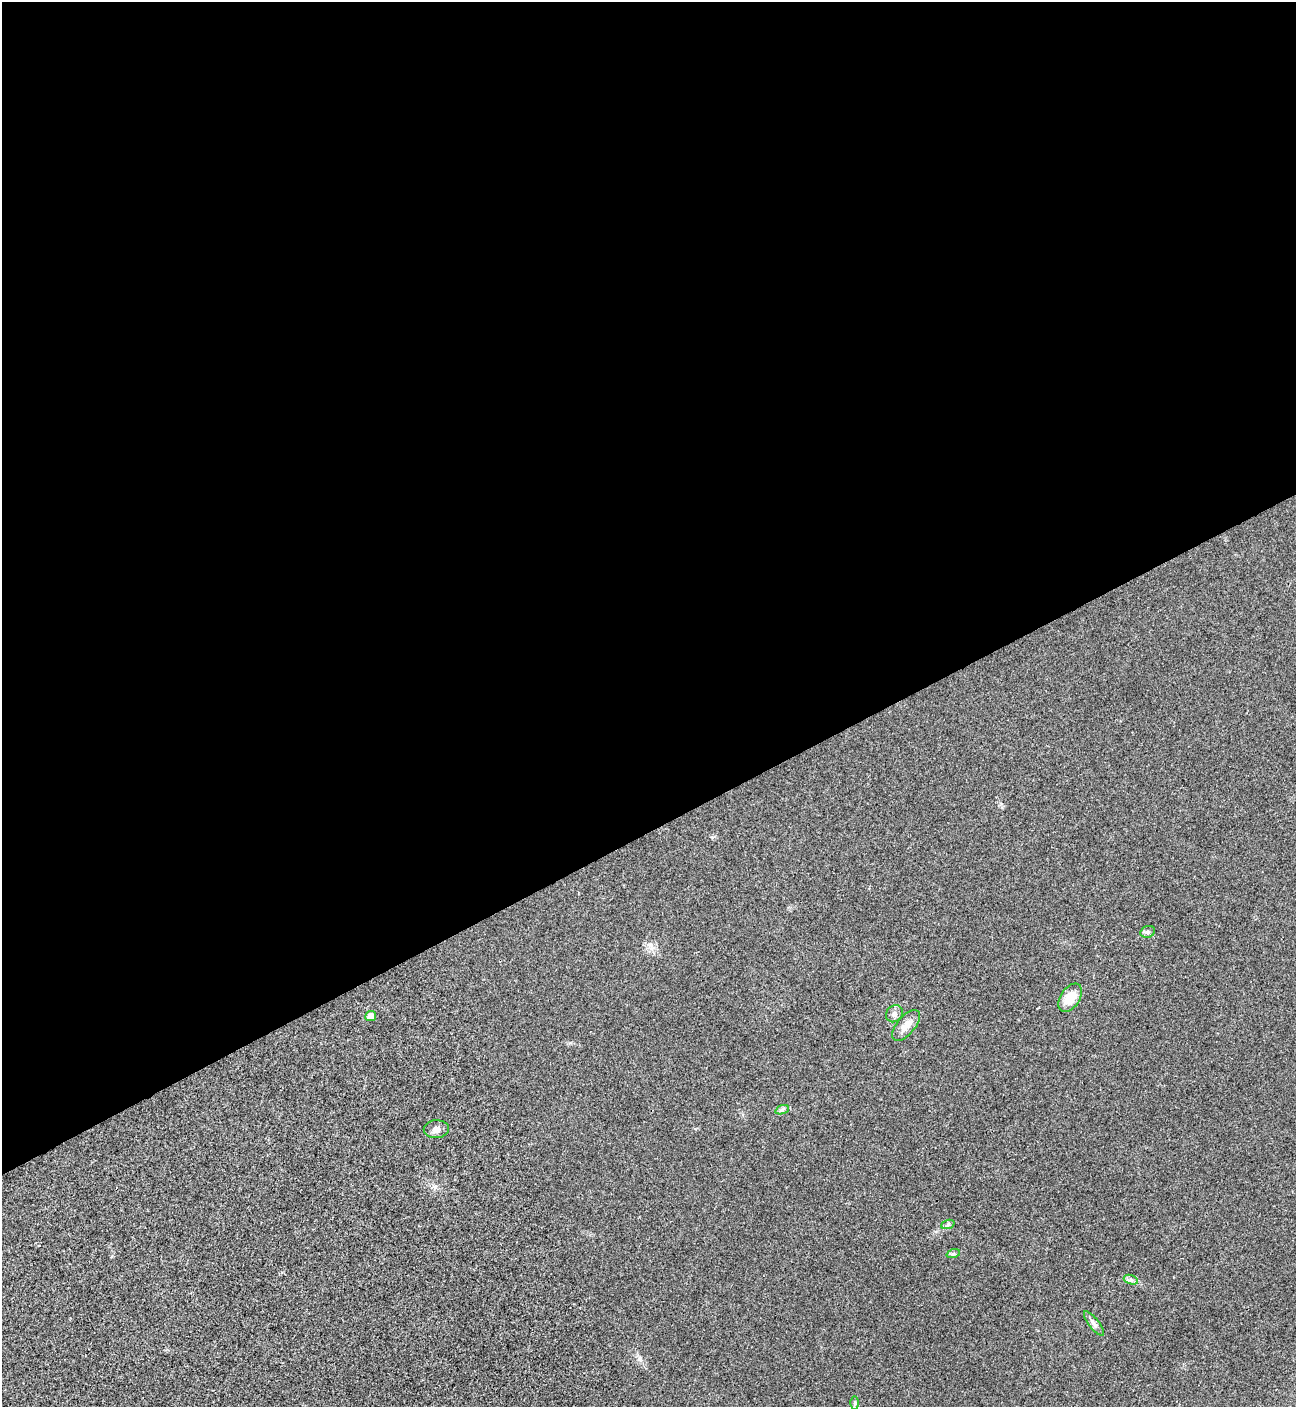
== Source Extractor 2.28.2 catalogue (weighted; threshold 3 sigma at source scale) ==
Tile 2 of 4 x 4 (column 2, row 1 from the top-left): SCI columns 1582-2875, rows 4225-5629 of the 5627 x 5637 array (HDU 1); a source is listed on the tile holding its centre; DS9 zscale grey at full resolution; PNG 1298 x 1409 px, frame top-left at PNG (2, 2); each listed source drawn as its Kron ellipse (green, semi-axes under 4 px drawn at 4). Shown black and unused: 59% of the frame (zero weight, under 3 of 4 exposures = <1% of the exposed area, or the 3 px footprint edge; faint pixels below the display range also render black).
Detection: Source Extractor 2.28.2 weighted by HDU 2 'WHT'; one run over the whole footprint, this tile lists its part. Background 0.02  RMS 0.0055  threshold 0.0248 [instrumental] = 3 sigma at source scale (4.5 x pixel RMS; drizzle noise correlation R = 1.50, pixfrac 1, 0.05/0.05 arcsec/px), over >= 5 px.
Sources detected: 12; all 12 listed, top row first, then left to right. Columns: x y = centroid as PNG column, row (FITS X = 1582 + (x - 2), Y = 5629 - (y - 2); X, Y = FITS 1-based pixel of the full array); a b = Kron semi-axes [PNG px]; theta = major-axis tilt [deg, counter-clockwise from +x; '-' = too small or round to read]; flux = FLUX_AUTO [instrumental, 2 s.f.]
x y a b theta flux
1148 932 7 5 21 1.3
1070 998 16 9 55 10
894 1014 9 8 - 2
371 1016 5 5 - 5.3
906 1025 19 9 50 5.3
782 1110 7 4 19 1.2
436 1129 12 9 2 2.8
948 1224 7 4 19 1
953 1254 7 4 18 0.93
1131 1280 7 4 -19 1.4
1094 1324 15 5 -52 2.1
855 1403 6 4 90 0.9
Unlisted compact peaks at least as high as the median listed source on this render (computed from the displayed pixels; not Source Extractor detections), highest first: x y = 639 1359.